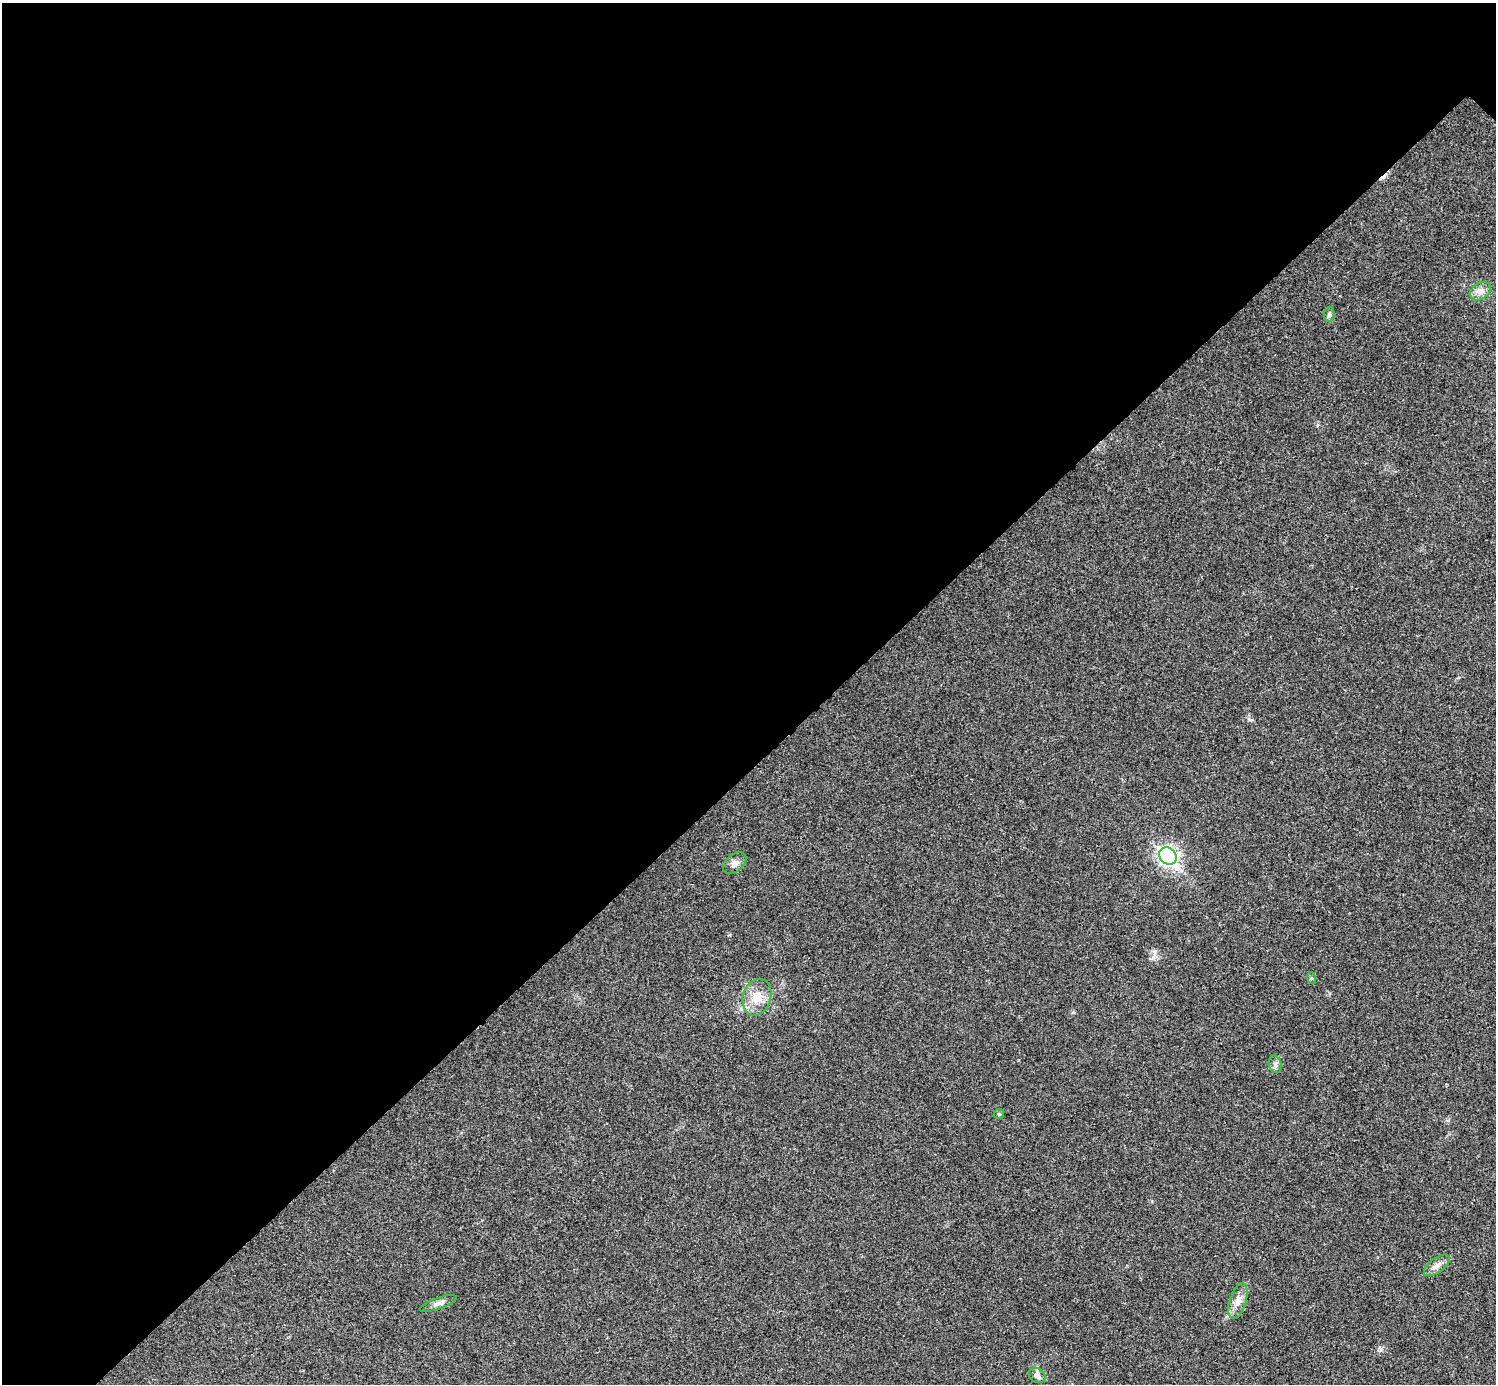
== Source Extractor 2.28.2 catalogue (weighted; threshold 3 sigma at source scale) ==
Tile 5 of 4 x 4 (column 1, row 2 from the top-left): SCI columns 6-1499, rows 3063-4444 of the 5983 x 5983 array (HDU 1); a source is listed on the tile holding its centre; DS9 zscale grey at full resolution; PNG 1498 x 1386 px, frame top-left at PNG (2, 3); each listed source drawn as its Kron ellipse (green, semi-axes under 4 px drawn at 4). Shown black and unused: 55% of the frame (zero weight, under 3 of 4 exposures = <1% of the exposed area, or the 3 px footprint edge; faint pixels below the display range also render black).
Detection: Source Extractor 2.28.2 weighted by HDU 2 'WHT'; one run over the whole footprint, this tile lists its part. Background 0.0218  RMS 0.0056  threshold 0.0251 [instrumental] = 3 sigma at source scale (4.5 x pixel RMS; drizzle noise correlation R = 1.50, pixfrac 1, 0.05/0.05 arcsec/px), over >= 5 px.
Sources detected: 13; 1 cosmic-ray / hot-pixel residue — neither listed nor drawn; the other 12 listed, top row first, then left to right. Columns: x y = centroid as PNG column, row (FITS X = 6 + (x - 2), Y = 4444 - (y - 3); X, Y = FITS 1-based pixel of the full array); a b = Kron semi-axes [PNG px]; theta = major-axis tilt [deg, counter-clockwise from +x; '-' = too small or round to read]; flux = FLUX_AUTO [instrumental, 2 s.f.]
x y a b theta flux
1480 291 11 8 31 3.3
1329 314 7 5 85 1.2
1168 856 9 8 - 200
735 863 13 8 39 3.2
1311 978 6 4 -73 0.7
757 997 18 14 73 9.5
1275 1064 9 6 -76 1.9
999 1114 5 5 - 0.8
1437 1265 15 7 37 3.3
1238 1301 18 8 73 4.7
438 1303 19 5 19 2.6
1037 1375 9 7 -33 2.1
Unlisted compact peaks at least as high as the median listed source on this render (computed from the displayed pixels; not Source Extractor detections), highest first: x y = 1153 957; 1073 1012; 1381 1350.